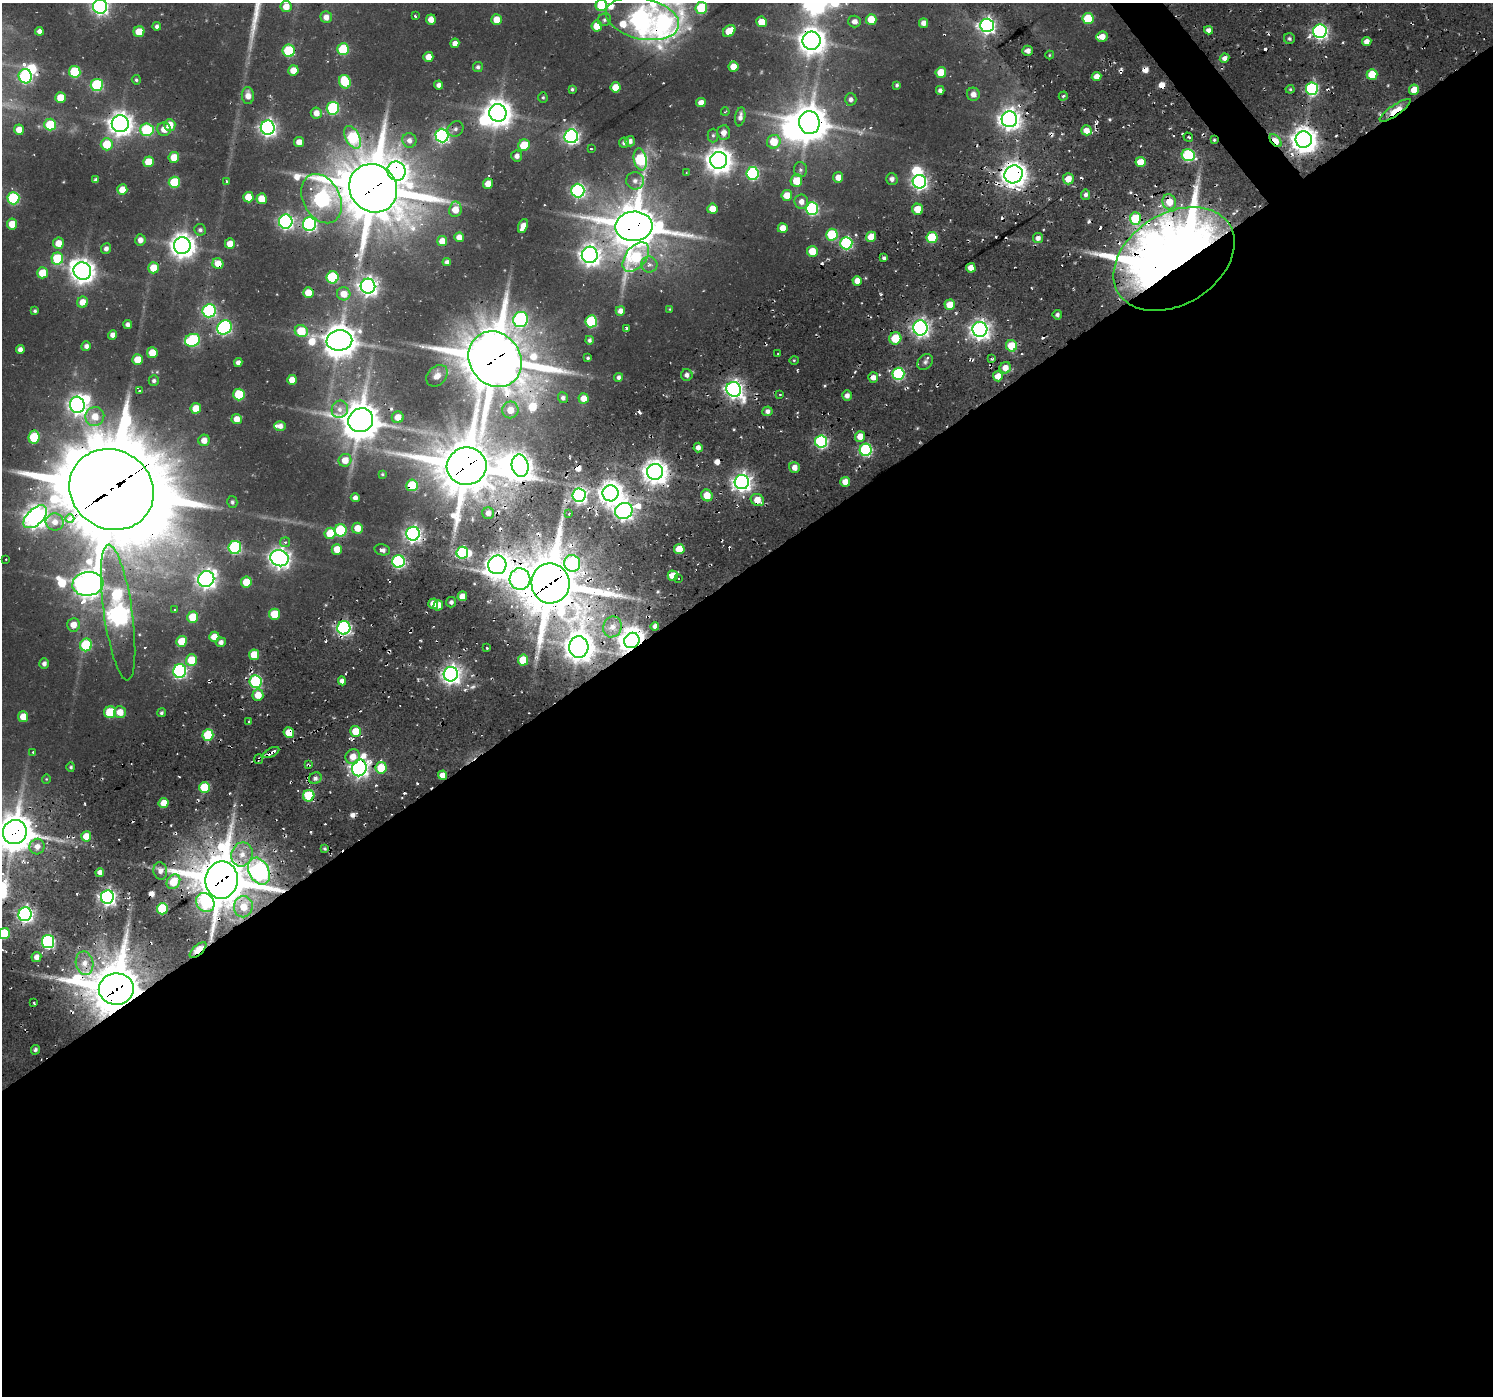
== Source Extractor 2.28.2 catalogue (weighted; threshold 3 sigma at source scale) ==
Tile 15 of 4 x 4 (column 3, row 4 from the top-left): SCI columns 3213-4703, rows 205-1598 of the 6194 x 6150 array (HDU 1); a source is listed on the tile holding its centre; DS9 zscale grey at full resolution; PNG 1495 x 1398 px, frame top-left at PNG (2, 3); each listed source drawn as its Kron ellipse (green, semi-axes under 4 px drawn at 4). Shown black and unused: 60% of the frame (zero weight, under 2 of 3 exposures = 8% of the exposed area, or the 3 px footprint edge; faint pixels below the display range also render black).
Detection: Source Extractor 2.28.2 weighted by HDU 2 'WHT'; one run over the whole footprint, this tile lists its part. Background 0.0462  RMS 0.0054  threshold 0.0243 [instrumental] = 3 sigma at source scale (4.5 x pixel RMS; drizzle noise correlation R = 1.50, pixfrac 1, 0.0396/0.0396 arcsec/px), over >= 5 px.
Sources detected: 398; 3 too faint to see at this stretch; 10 inside a brighter object's white glare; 31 cosmic-ray / hot-pixel residue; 1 long thin detection or spike segment (spike, bleed or trail) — neither listed nor drawn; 3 inside a brighter listed object's ellipse — not listed separately; the other 350 listed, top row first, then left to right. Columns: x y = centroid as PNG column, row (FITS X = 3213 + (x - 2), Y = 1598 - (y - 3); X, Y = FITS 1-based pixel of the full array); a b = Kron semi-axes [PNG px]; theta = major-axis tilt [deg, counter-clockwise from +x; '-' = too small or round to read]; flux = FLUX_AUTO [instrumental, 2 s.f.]
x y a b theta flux
601 5 6 5 - 25
100 6 7 7 - 200
286 7 5 5 - 7
701 8 6 6 - 31
415 16 3 3 - 2.3
326 17 6 5 - 4.1
431 19 5 5 - 5.6
642 19 37 20 -13 330
871 19 5 5 - 12
1088 19 5 5 - 23
497 20 5 5 - 8.6
605 20 7 6 - 1.5
854 21 6 6 - 3.2
762 22 5 5 - 11
924 23 4 4 - 3.6
987 25 7 7 - 210
157 26 4 4 - 1.6
597 26 5 5 - 10
1209 30 4 4 - 2.8
39 31 4 4 - 2.8
729 31 7 5 45 12
1320 31 7 6 - 170
139 32 5 5 - 12
1102 37 6 5 - 6.4
1289 39 5 5 - 1.3
812 41 9 9 - 730
1367 41 4 4 - 4.1
455 43 4 4 - 3.6
343 49 6 5 - 34
289 51 6 6 - 45
1028 51 5 5 - 2.2
1050 55 4 4 - 0.56
428 57 5 5 - 5.7
1225 58 5 4 - 3.1
478 67 5 5 - 1.6
733 67 5 5 - 7.5
293 70 5 5 - 7.7
75 72 6 6 - 37
941 73 5 5 - 15
1372 74 5 5 - 19
25 76 7 6 - 81
1097 77 5 4 - 6.2
136 80 4 4 - 0.98
345 82 7 5 -68 27
97 85 6 6 - 58
439 85 4 4 - 2.6
897 85 4 3 - 1.2
616 87 5 5 - 10
572 89 4 3 - 1
1290 89 4 4 - 0.75
1312 89 6 6 - 91
940 90 4 4 - 1.8
1414 90 5 5 - 9.6
973 94 6 6 - 3.2
248 96 8 6 -86 4.9
1063 96 5 3 - 0.92
543 97 5 4 - 0.87
61 98 5 5 - 12
851 99 6 6 - 2.1
701 103 5 4 - 4.8
333 108 6 6 - 66
1395 110 18 5 35 13
725 112 4 2 - 0.43
316 113 6 5 - 5.4
498 113 9 8 - 710
740 117 9 5 79 3
1009 119 8 8 - 390
809 123 11 10 - 1300
120 124 8 8 - 540
50 125 6 6 - 23
170 125 6 5 - 8.6
268 128 7 7 - 220
164 129 7 6 - 5.8
455 129 8 7 - 2
19 130 5 5 - 6.2
147 130 7 6 - 54
1086 130 5 5 - 7.1
723 133 7 6 - 3.7
713 135 7 5 90 1.1
442 136 7 6 - 140
571 136 7 7 - 170
353 137 12 7 -62 51
1188 137 5 2 - 0.9
409 140 7 7 - 3.1
1214 140 3 3 - 0.93
1304 140 8 8 - 670
630 141 5 5 - 2.6
1276 141 7 4 -49 14
299 142 5 5 - 5.2
774 142 7 6 - 13
624 143 5 5 - 1.7
107 144 6 6 - 17
524 145 6 5 - 16
591 149 3 2 - 0.7
1188 155 6 6 - 74
517 156 5 5 - 3.1
174 157 5 5 - 11
640 159 11 6 -80 60
719 160 8 8 - 660
148 162 5 5 - 13
1140 162 5 5 - 9.4
801 170 8 6 -77 2
396 171 10 9 - 300
686 173 3 2 - 0.36
752 173 6 6 - 78
1013 174 9 8 - 670
838 177 5 5 - 5.9
892 179 6 6 - 2.4
1068 179 5 5 - 7.2
96 180 4 4 - 1.4
635 181 9 8 - 2.8
796 181 6 5 - 14
174 182 6 5 - 28
227 182 3 3 - 1.5
919 182 7 6 - 190
488 184 5 5 - 5.8
373 188 25 23 -47 3600
122 190 5 5 - 7.7
578 190 7 6 - 130
787 195 5 5 - 8
1086 195 5 4 - 2.1
248 197 5 5 - 11
13 198 6 6 - 58
262 199 5 5 - 11
321 199 26 18 -63 150
801 202 7 7 - 4.1
1169 202 7 7 - 10
455 209 8 6 81 8.2
712 209 5 5 - 7.6
812 209 6 6 - 89
918 209 6 5 - 9.9
1135 219 6 5 - 28
286 221 7 7 - 170
12 224 5 5 - 9.7
309 224 7 6 - 120
523 226 7 4 68 5.1
634 226 18 14 3 2500
783 228 5 5 - 6.5
200 230 6 5 - 1.6
832 235 6 6 - 38
459 237 5 4 - 4.4
871 237 5 5 - 10
932 238 5 5 - 33
1038 238 5 5 - 2.9
140 240 5 5 - 3.6
442 241 5 5 - 7.4
58 243 5 5 - 7.4
846 243 6 6 - 76
230 244 5 5 - 7.8
182 246 8 8 - 580
106 249 5 5 - 2.2
812 251 5 5 - 12
590 255 8 8 - 400
636 257 17 10 52 48
57 258 6 6 - 28
884 258 4 3 - 1.4
1174 259 65 45 32 1200
447 262 4 4 - 1.9
218 264 5 5 - 8.7
649 265 8 8 - 2.6
153 268 5 5 - 11
971 268 5 5 - 7
82 271 9 8 - 560
42 273 5 5 - 13
333 277 6 6 - 46
857 281 5 4 - 5.7
368 286 7 7 - 300
308 292 5 5 - 9.4
344 294 7 6 - 6.9
83 302 5 5 - 6.8
950 305 5 5 - 10
670 309 4 3 - 0.49
35 311 4 4 - 1.1
209 311 6 6 - 95
620 311 5 5 - 3.5
1057 315 4 4 - 1.9
521 319 8 7 - 90
591 321 6 6 - 47
128 325 4 4 - 2.2
224 327 8 6 42 110
920 328 7 7 - 210
626 329 4 3 - 1.3
980 329 7 7 - 300
301 331 6 6 - 16
113 335 4 4 - 3.4
895 338 6 6 - 18
192 340 8 6 18 67
339 340 13 10 8 1200
589 340 4 4 - 1.5
86 346 5 4 - 2.3
1012 346 6 5 - 14
20 349 4 4 - 2.7
152 353 5 5 - 11
778 354 3 2 - 0.5
588 358 3 3 - 0.89
495 359 29 25 -55 3700
991 359 4 3 - 0.87
138 360 5 5 - 10
794 360 5 3 - 0.58
238 362 4 4 - 2.6
925 362 9 7 46 2
1005 368 6 5 - 6.1
898 374 6 6 - 79
687 375 6 5 - 2.4
437 376 12 9 46 4.7
998 376 5 5 - 7.6
619 377 4 4 - 2
873 377 5 5 - 3.9
292 380 5 5 - 7.6
154 381 5 5 - 1.6
734 389 8 7 - 270
140 391 3 3 - 1.8
239 394 6 5 - 30
780 394 3 2 - 0.53
847 396 5 5 - 3.2
563 398 5 5 - 1.9
583 398 5 5 - 6.4
77 405 8 7 - 290
196 408 5 5 - 10
340 409 9 8 - 3.5
510 410 8 8 - 8
767 411 5 5 - 2.5
95 417 9 9 - 8.7
398 417 6 6 - 6.7
237 419 5 5 - 6.4
361 420 13 11 35 1800
280 426 5 5 - 3.2
860 436 5 5 - 6.9
34 437 6 5 - 28
204 440 6 5 - 5.5
821 442 6 6 - 99
698 448 5 4 - 3.1
866 450 6 6 - 77
345 460 6 6 - 7.7
467 466 20 19 - 3300
520 466 11 8 -77 510
795 467 5 5 - 4.2
655 472 8 8 - 580
382 474 4 3 - 0.75
742 482 7 7 - 300
845 482 5 5 - 6.6
412 485 6 5 - 23
112 489 43 39 -31 9200
610 493 8 8 - 560
579 495 7 6 - 170
707 495 6 5 - 9.5
355 498 4 4 - 3
757 500 7 5 -31 8.4
232 502 6 5 - 1.2
624 511 9 7 26 290
488 513 6 6 - 3
569 514 3 2 - 0.77
35 517 14 8 43 480
70 519 4 3 - 300
55 522 9 8 - 4.8
357 528 5 5 - 7.5
340 530 6 6 - 45
330 533 5 5 - 14
413 534 7 6 - 230
285 542 5 5 - 1.2
235 547 6 6 - 76
337 549 5 5 - 8.7
679 549 5 5 - 13
382 550 8 5 -13 2.7
462 553 6 6 - 51
279 558 9 8 - 390
6 559 2 2 - 0.43
398 561 6 6 - 100
572 563 8 8 - 67
497 565 9 9 - 550
673 576 5 5 - 8.7
206 579 8 7 - 300
520 579 11 10 - 150
679 579 3 3 - 2.1
246 582 5 5 - 12
550 583 20 19 - 3600
88 584 15 12 6 830
462 596 5 4 - 6.2
451 602 5 5 - 1.5
433 604 5 5 - 7.3
438 605 5 4 - 6.8
175 609 3 3 - 0.54
118 612 68 14 -82 460
274 614 5 5 - 15
193 617 6 5 - 18
73 625 7 6 - 6.8
655 626 4 4 - 2.3
612 627 10 9 - 5.5
344 628 7 6 - 110
214 637 5 5 - 7.7
632 640 8 7 - 710
182 641 5 5 - 15
221 642 5 5 - 2.6
86 645 6 6 - 38
579 647 11 9 84 950
487 648 3 3 - 1.2
254 655 5 5 - 12
191 660 6 5 - 15
523 660 5 5 - 17
44 664 5 5 - 2.3
180 671 7 6 - 120
451 674 7 7 - 310
342 681 4 4 - 3.4
256 682 6 6 - 71
258 695 6 5 - 7.9
110 712 6 6 - 23
120 712 6 5 - 7.8
161 713 4 3 - 1.2
23 717 5 5 - 9.1
249 722 4 3 - 0.72
355 731 5 5 - 11
289 733 5 5 - 12
208 735 6 5 - 29
33 753 3 2 - 0.99
271 753 9 3 28 5.9
353 757 7 7 - 5.8
258 759 5 3 - 0.84
308 765 4 3 - 0.75
71 767 4 4 - 0.88
359 768 8 7 - 290
381 768 6 5 - 17
442 775 4 4 - 4.9
315 778 6 5 - 2
46 779 4 4 - 0.56
204 787 5 5 - 26
309 796 5 5 - 36
163 803 5 5 - 8.4
15 832 12 12 - 1700
86 836 5 5 - 8
37 847 8 7 - 4.7
325 849 4 3 - 0.92
242 854 12 10 70 8.9
160 871 8 7 - 2.9
259 871 14 10 -63 290
100 872 4 4 - 3.6
222 880 19 16 82 2800
173 882 8 6 53 13
107 897 7 6 - 220
205 902 10 8 -52 31
243 907 10 9 - 11
162 909 6 5 - 36
25 914 7 6 - 200
4 934 6 5 - 31
48 941 6 6 - 110
198 950 10 4 44 24
36 957 5 5 - 3.9
85 963 12 9 -79 6.2
116 989 17 16 - 3100
34 1003 4 2 - 0.63
35 1050 5 4 - 1.7
Overlapping masked pixels (flux is a lower limit): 50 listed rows (the first 20) at x y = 642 19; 812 41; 289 51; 1312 89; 1395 110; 1009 119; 809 123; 120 124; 1214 140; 1304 140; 1276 141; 1140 162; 396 171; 1013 174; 919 182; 373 188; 321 199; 1169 202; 634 226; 636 257
Isophote crosses this tile's border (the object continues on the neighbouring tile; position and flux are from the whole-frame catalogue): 6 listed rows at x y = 601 5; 100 6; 701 8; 642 19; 15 832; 4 934